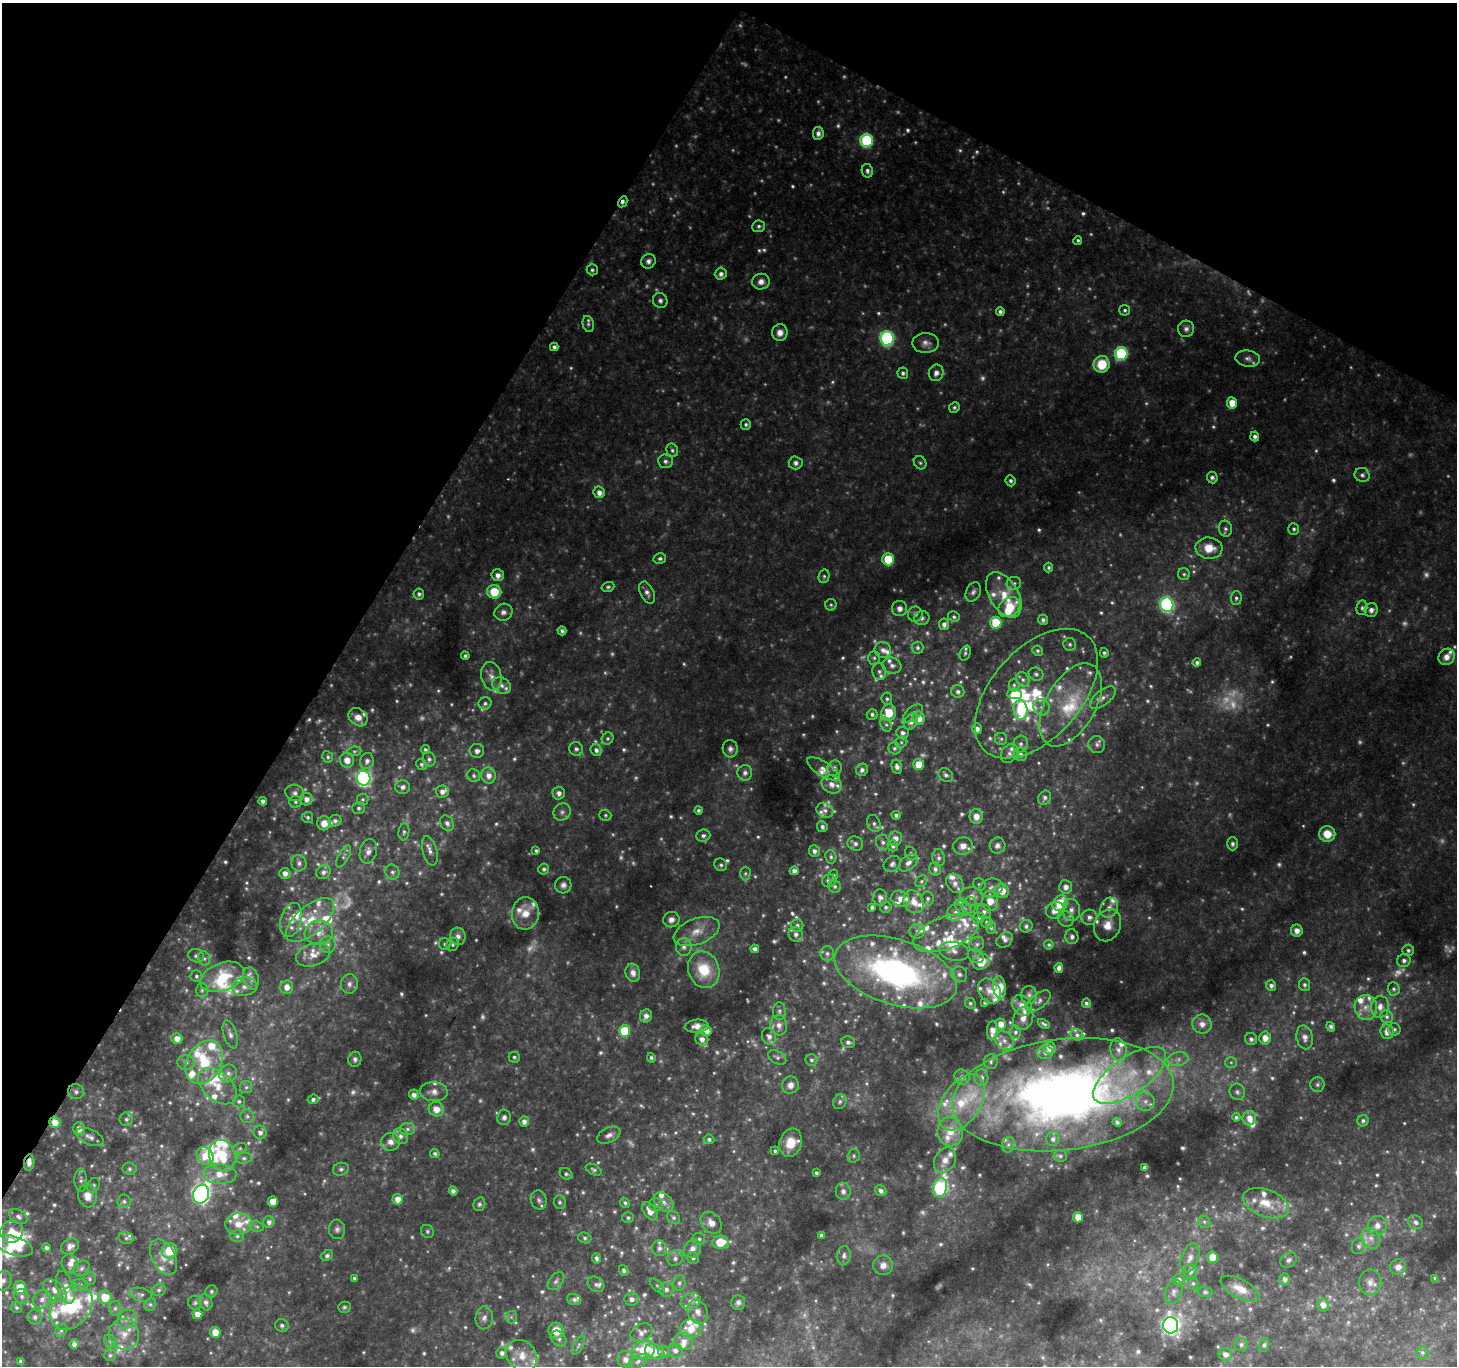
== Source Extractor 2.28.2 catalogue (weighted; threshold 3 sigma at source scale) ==
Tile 2 of 4 x 4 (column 2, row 1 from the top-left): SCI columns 1464-2918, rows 4354-5717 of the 5829 x 5913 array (HDU 1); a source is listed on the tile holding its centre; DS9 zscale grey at full resolution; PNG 1459 x 1368 px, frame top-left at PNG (2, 3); each listed source drawn as its Kron ellipse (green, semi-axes under 4 px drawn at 4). Shown black and unused: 30% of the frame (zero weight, under 2 of 3 exposures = <1% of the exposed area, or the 3 px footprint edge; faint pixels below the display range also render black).
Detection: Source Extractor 2.28.2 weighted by HDU 2 'WHT'; one run over the whole footprint, this tile lists its part. Background 0.186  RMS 0.016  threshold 0.0707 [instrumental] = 3 sigma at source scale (4.5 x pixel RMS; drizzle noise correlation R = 1.50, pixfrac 1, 0.0396/0.0396 arcsec/px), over >= 5 px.
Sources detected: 1033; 209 too faint to see at this stretch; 4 inside a brighter object's white glare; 1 cosmic-ray / hot-pixel residue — neither listed nor drawn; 123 inside a brighter listed object's ellipse — not listed separately; of the other 696, all 500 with FLUX_AUTO >= 3.19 (the completeness limit of this list) listed and drawn (196 fainter detections not listed), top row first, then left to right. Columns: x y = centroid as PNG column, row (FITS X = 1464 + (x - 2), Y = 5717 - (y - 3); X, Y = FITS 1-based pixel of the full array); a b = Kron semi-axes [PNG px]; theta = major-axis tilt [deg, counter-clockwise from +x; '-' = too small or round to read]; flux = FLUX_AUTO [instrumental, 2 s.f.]
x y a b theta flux
818 133 6 5 - 7.6
867 140 7 6 - 180
867 171 7 5 -79 5.2
623 202 6 4 61 6.3
759 226 6 6 - 4.6
1078 240 4 4 - 3.4
648 261 8 7 - 6.9
592 270 5 5 - 3.8
721 274 6 5 - 7.4
761 282 9 8 - 10
660 301 8 7 - 6.3
1125 310 5 5 - 3.5
1000 312 4 4 - 5.1
588 324 8 5 -78 3.8
1186 329 8 8 - 7.1
780 333 8 8 - 13
887 338 7 6 - 310
926 343 13 10 2 11
554 347 4 4 - 4.6
1121 353 6 6 - 180
1248 359 12 8 -8 9.2
1102 364 8 8 - 51
903 373 5 5 - 4.2
936 373 8 7 - 10
1232 403 5 5 - 27
954 407 5 5 - 3.4
746 424 5 5 - 4
1255 436 5 4 - 6.1
672 450 7 5 -64 4.2
665 461 7 7 - 6.8
796 463 7 6 - 6.3
920 463 7 6 - 3.4
1362 475 7 7 - 5.9
1212 477 6 5 - 4.8
1011 481 5 5 - 4.7
599 492 6 5 - 11
1225 529 8 6 -75 5.6
1294 529 6 5 - 3.8
1209 548 13 10 -5 34
660 559 6 5 - 4.2
888 559 6 6 - 55
1049 568 5 4 - 3.4
1184 574 6 6 - 3.6
498 575 6 6 - 10
824 576 7 5 76 3.6
1014 583 7 6 - 4.6
608 587 6 5 - 3.4
494 592 7 6 - 49
973 592 10 7 65 6.6
647 593 12 6 -65 7.9
419 594 5 5 - 4.6
1004 595 25 14 -59 43
1236 598 7 5 87 4.3
831 605 6 5 - 3.2
1167 605 7 6 - 350
1009 607 11 9 34 47
1362 608 7 5 81 4
899 609 7 7 - 9.6
1371 610 7 6 - 8.3
503 612 9 8 - 9.4
915 614 7 7 - 5.7
954 617 6 5 - 3.5
922 618 7 7 - 5.3
1043 620 5 5 - 5.2
996 623 6 5 - 76
944 624 5 5 - 7.8
562 631 4 4 - 4.2
1070 644 6 6 - 4.3
918 648 6 6 - 4.6
883 650 8 8 - 11
1037 651 5 5 - 3.4
965 653 8 5 69 3.8
1104 653 5 4 - 3.5
465 656 4 4 - 4.2
1446 657 8 7 - 15
874 658 7 6 - 4.3
1197 663 4 4 - 4.7
892 665 9 8 - 9.1
879 671 9 6 -81 5.7
1036 674 7 6 - 4.4
491 676 14 10 -77 15
1023 680 7 6 - 5.8
502 685 10 7 -31 9.4
1014 685 6 5 - 3.5
958 692 6 6 - 5.1
1036 693 77 45 48 240
1014 694 7 5 -1 42
1103 697 15 7 38 11
887 699 6 5 - 3.9
485 703 6 6 - 5.2
1071 705 45 25 61 110
1041 707 8 8 - 8.9
1021 710 10 7 -82 58
889 713 8 7 - 38
913 713 12 6 40 6.7
872 714 5 5 - 4.3
358 717 10 8 -42 18
919 718 6 6 - 16
911 722 8 6 59 9.4
886 725 7 5 -62 4
977 729 5 5 - 7.9
903 733 6 6 - 7
608 738 6 5 - 3.5
1001 739 6 6 - 3.5
901 742 6 5 - 3.3
1021 744 8 7 - 6.2
1097 744 8 8 - 6.1
894 748 6 5 - 3.4
425 749 4 4 - 3.4
576 749 7 6 - 5.6
730 749 9 7 -81 7.5
596 750 6 5 - 6.6
354 751 7 5 7 3.5
477 751 7 7 - 8.2
1009 753 10 7 59 7.6
1021 755 6 6 - 6.7
328 757 6 5 - 3.6
429 759 7 6 - 5
347 760 7 7 - 17
367 761 8 7 - 7.5
422 764 6 5 - 3.9
919 764 6 5 - 28
897 767 7 5 -75 6.8
834 768 8 7 - 6.2
823 769 18 7 -32 13
862 770 6 6 - 6
745 773 8 7 - 8.3
488 775 8 7 - 13
946 775 8 6 -43 5.4
474 776 7 6 - 4.5
364 778 7 7 - 500
832 784 10 8 -29 13
403 787 7 6 - 7.6
442 791 6 6 - 9.4
295 793 9 8 - 7.2
559 793 6 6 - 8.7
1045 798 7 6 - 5.3
306 799 6 6 - 11
363 799 6 5 - 3.3
263 801 4 4 - 6
295 802 6 6 - 3.2
359 808 6 6 - 4.1
698 810 4 4 - 4
825 810 9 7 -30 7.5
562 812 9 8 - 7
605 815 6 5 - 3.2
896 815 4 4 - 4.5
976 816 7 6 - 17
308 817 5 5 - 3.6
335 821 6 5 - 5.3
324 823 7 6 - 16
447 823 8 6 -60 8.6
874 823 9 6 -65 5.7
822 827 5 5 - 5.1
404 832 8 5 83 4.3
1327 834 8 8 - 26
703 836 7 6 - 5.1
895 838 7 7 - 12
883 842 8 6 -62 6.1
855 843 8 7 - 6.2
1232 844 6 5 - 4.7
893 846 5 5 - 5.6
963 846 10 8 19 15
997 846 8 7 - 7.3
368 851 12 8 77 11
430 851 15 7 -75 11
536 851 4 3 - 3.3
814 851 6 5 - 6.8
911 853 7 5 -60 3.6
344 856 12 5 61 5.5
831 857 7 5 -79 3.9
939 858 9 6 -84 6.3
299 863 8 7 - 7
908 863 11 7 39 9.4
892 864 9 7 33 6.2
721 865 6 6 - 4.2
544 869 5 5 - 3.6
935 869 6 6 - 6.8
794 871 4 4 - 7.5
323 872 7 6 - 7.4
392 872 7 7 - 5.6
285 873 5 5 - 11
745 873 7 5 89 3.4
833 875 6 5 - 4
829 881 7 6 - 8.7
921 881 6 5 - 3.2
955 883 10 8 -60 12
979 884 6 6 - 3.5
563 885 8 8 - 7.9
835 886 6 6 - 3.8
1066 887 7 6 - 12
991 888 12 9 15 10
1002 891 7 6 - 26
972 896 11 9 -10 13
880 898 8 7 - 6.8
900 899 9 7 -21 15
928 899 7 6 - 4.4
990 901 10 8 -84 26
914 902 12 10 -59 19
1060 903 8 7 - 52
970 905 8 6 77 7.1
872 907 4 3 - 3.3
886 907 6 5 - 3.8
963 907 9 7 -47 8.1
1109 908 10 8 64 13
1055 910 9 8 - 19
1071 910 11 8 -86 12
955 912 9 8 - 9.7
984 912 7 7 - 6
525 913 16 13 85 27
1089 917 8 7 - 9
979 918 6 5 - 3.4
1066 919 8 7 - 6.8
291 920 17 10 74 17
310 920 29 14 41 50
671 920 8 7 - 9.3
987 923 6 5 - 5.8
797 925 6 6 - 4.1
1108 925 16 13 68 25
1026 926 6 6 - 4.2
991 928 6 5 - 3.6
917 931 8 7 - 6.2
1297 931 6 6 - 13
697 932 24 13 20 31
319 933 14 12 14 22
946 933 34 16 20 52
796 934 7 7 - 7.6
458 936 9 7 -75 9.4
1072 937 7 6 - 5.8
1005 940 9 7 44 5.9
445 944 6 6 - 3.7
453 944 7 6 - 3.8
977 944 8 7 - 6.2
328 945 8 8 - 7.3
1049 945 5 4 - 3.3
684 947 9 8 - 8.5
755 949 4 4 - 6.1
1408 950 6 5 - 4.2
954 951 15 9 -9 11
827 953 7 7 - 4.8
313 955 17 11 19 21
196 956 8 6 -14 4.8
976 956 8 6 -27 5.5
204 958 7 5 -73 4.3
1404 961 7 6 - 6.3
981 962 9 7 34 28
1059 968 5 4 - 7.6
704 970 19 15 -71 59
896 972 63 32 -17 540
633 973 9 7 -72 10
959 974 8 7 - 6.6
196 976 6 5 - 3.6
222 977 23 14 21 61
251 978 11 7 -74 8.7
349 984 10 8 88 8.3
1304 985 6 5 - 4.4
1271 986 5 5 - 6.3
245 987 12 9 9 13
287 987 6 6 - 14
1000 987 11 6 -83 22
1394 989 6 6 - 4.6
202 990 7 6 - 3.7
989 991 13 10 -54 15
1029 995 9 8 - 6.4
1039 1001 14 7 39 8
985 1002 4 4 - 3.2
970 1003 6 5 - 3.5
1086 1003 5 4 - 4.8
1022 1005 11 9 -49 14
1366 1007 12 11 - 18
1380 1007 11 9 82 12
779 1011 9 6 -88 4.6
646 1016 7 6 - 8.3
1387 1017 6 6 - 4.4
1023 1018 12 9 63 13
1001 1024 5 5 - 18
1044 1024 6 3 -31 3.6
1202 1024 10 9 - 16
779 1025 10 8 -83 11
697 1026 12 6 4 13
1331 1027 5 4 - 3.9
1394 1029 6 6 - 3.5
625 1031 6 5 - 85
706 1031 6 5 - 20
992 1031 9 5 86 15
1015 1032 6 5 - 4.2
1387 1032 7 6 - 15
230 1034 14 6 -72 7.9
1077 1035 6 5 - 4.3
769 1036 8 7 - 8.5
1305 1037 12 8 -78 10
177 1038 5 5 - 15
1265 1038 6 6 - 15
702 1039 7 6 - 9.6
1251 1039 6 6 - 4.9
1004 1041 10 8 -47 10
848 1042 7 5 -11 5.7
1050 1048 6 6 - 14
1118 1050 11 8 -82 12
1045 1053 7 6 - 6.1
514 1057 5 5 - 3.7
777 1057 10 6 -29 4.9
651 1058 5 4 - 3.9
355 1059 7 6 - 6.1
1178 1059 10 6 10 10
811 1060 6 5 - 4.1
991 1061 7 7 - 4.7
204 1062 23 17 60 66
1231 1062 6 5 - 3.3
186 1063 8 7 - 6
228 1073 9 8 - 8.7
1130 1075 42 18 35 110
962 1077 8 7 - 8.6
981 1078 8 7 - 7.6
790 1085 9 8 - 11
1317 1085 7 7 - 4.6
217 1086 22 14 -41 34
246 1087 6 6 - 3.9
76 1092 8 7 - 6.9
434 1092 14 9 -3 12
1237 1092 8 7 - 5.6
414 1095 5 5 - 9.3
1063 1095 111 55 7 1400
313 1099 5 4 - 4.6
239 1101 6 6 - 3.5
1145 1101 9 9 - 11
840 1102 8 6 58 5.1
962 1102 31 19 56 87
436 1109 7 7 - 19
247 1116 7 6 - 4.4
504 1117 8 7 - 6.5
1236 1117 4 4 - 3.7
1249 1118 7 6 - 16
126 1119 7 6 - 4.9
1363 1121 6 5 - 5
55 1122 6 5 - 25
524 1122 5 5 - 8.2
1117 1122 5 4 - 4.2
79 1129 6 6 - 14
408 1129 7 6 - 4.8
260 1132 7 6 - 7.1
950 1132 14 12 -80 29
609 1135 12 7 25 8.9
401 1136 8 7 - 7.1
90 1137 14 7 -26 11
709 1139 5 5 - 4
1053 1139 7 6 - 6.4
391 1142 9 9 - 11
791 1143 14 11 72 32
1008 1145 8 6 75 5.1
240 1148 7 5 17 3.2
775 1151 4 3 - 3.2
435 1154 5 4 - 4.3
205 1156 9 8 - 27
222 1156 16 12 -68 64
854 1156 7 6 - 3.7
1060 1156 6 5 - 3.3
244 1158 8 5 8 4.7
945 1160 13 10 59 15
29 1163 8 5 82 11
1144 1167 4 3 - 3.8
129 1169 7 6 - 3.7
341 1169 8 6 17 4.4
594 1170 8 5 -26 4.1
816 1173 4 3 - 4.5
220 1174 17 9 -3 26
566 1174 7 5 -37 3.5
81 1180 11 6 -87 5
94 1185 8 6 66 3.7
940 1188 10 7 73 260
453 1191 4 4 - 7.3
843 1191 8 7 - 8.2
881 1191 6 5 - 7.1
201 1194 9 8 - 740
87 1196 11 9 -82 18
398 1199 5 5 - 15
539 1200 10 8 -71 6.8
124 1201 7 6 - 4.7
273 1202 5 5 - 26
560 1202 7 6 - 3.9
664 1202 11 8 -43 9.8
625 1203 5 4 - 3.6
1266 1203 24 13 -21 37
479 1204 7 6 - 4
655 1204 7 6 - 4.3
650 1211 10 6 -55 17
18 1217 10 6 -32 6.4
1078 1217 5 5 - 21
628 1218 6 5 - 3.7
674 1218 7 6 - 4.5
269 1222 6 5 - 6.7
1204 1222 6 5 - 3.8
1415 1222 8 6 -35 6.5
711 1223 12 9 -49 16
238 1224 13 11 5 26
257 1226 7 5 -9 3.9
1377 1226 10 9 - 14
337 1229 10 8 -84 6.7
427 1231 7 6 - 3.4
12 1232 11 11 - 25
821 1235 4 4 - 3.7
237 1236 7 5 1 3.9
126 1238 7 5 -13 3.9
585 1238 7 5 -16 3.6
1371 1238 11 9 -57 13
699 1239 6 6 - 4.3
720 1242 8 6 -1 47
13 1246 20 9 -18 40
70 1246 9 7 32 9.9
1359 1246 8 6 69 5.8
46 1248 4 4 - 5.6
659 1248 8 7 - 6.8
692 1249 10 8 52 12
169 1251 8 7 - 40
327 1256 6 5 - 4.2
844 1256 9 6 84 7.3
164 1257 19 11 -62 23
1213 1257 6 5 - 23
596 1258 5 4 - 4.4
675 1258 8 7 - 7.9
693 1258 6 6 - 3.7
1190 1258 15 8 71 12
1288 1260 9 6 33 5.2
70 1264 10 8 -68 9.9
883 1265 10 10 - 12
1398 1267 8 7 - 11
82 1268 9 6 46 5.1
624 1270 5 4 - 4.2
1190 1271 7 6 - 6.9
354 1278 4 3 - 3.6
1435 1278 4 3 - 3.8
90 1279 6 6 - 3.5
1285 1279 6 5 - 7.4
1179 1280 6 5 - 6
3 1281 10 8 62 7.7
556 1281 10 6 50 6.1
1370 1282 13 11 -90 13
679 1283 7 6 - 5
1193 1283 6 5 - 3.7
596 1284 9 7 -37 5.2
81 1285 7 6 - 5.1
657 1286 9 5 -43 3.3
65 1287 17 8 -73 30
20 1288 6 6 - 39
666 1289 7 7 - 7.3
1240 1289 21 9 -28 22
159 1290 7 5 15 4.5
55 1291 14 8 -42 16
211 1291 6 6 - 3.7
1174 1292 12 8 74 9.3
1205 1292 7 5 -9 3.2
141 1294 11 6 -13 6.2
22 1296 7 7 - 6.1
105 1297 7 6 - 33
42 1299 10 8 46 11
574 1299 7 5 -20 5.5
631 1299 7 6 - 8.6
691 1301 10 7 21 9.6
206 1302 8 6 -68 7
738 1302 7 7 - 5.8
195 1303 7 7 - 4.2
150 1304 7 5 68 4.4
1323 1305 6 6 - 13
16 1307 6 5 - 3.6
71 1307 25 18 48 120
344 1307 6 5 - 3.4
115 1308 7 6 - 4.2
698 1312 12 9 -67 13
197 1314 5 5 - 16
35 1317 7 7 - 6.9
511 1317 6 6 - 4.1
484 1318 11 8 85 9.8
127 1319 10 9 - 11
282 1325 7 6 - 4.3
1171 1325 8 7 - 720
691 1329 10 9 - 29
61 1330 7 5 67 4.1
556 1331 8 7 - 28
215 1332 5 5 - 22
642 1333 12 8 28 8.4
124 1334 16 14 -57 27
559 1338 9 7 -45 7.5
110 1341 7 5 -48 4.6
683 1342 10 8 -18 11
74 1344 5 4 - 6.4
578 1345 10 4 61 4.1
1241 1345 7 6 - 4.8
1264 1345 7 4 75 3.5
644 1350 11 9 15 50
675 1351 7 6 - 7.6
655 1352 10 7 -23 28
664 1352 6 6 - 3.6
1422 1352 6 6 - 3.2
502 1353 5 5 - 6.5
1225 1354 7 6 - 10
110 1355 6 6 - 3.9
522 1356 17 14 -47 29
625 1359 8 7 - 8.4
21 1361 4 4 - 4.8
638 1361 10 6 32 5.6
Overlapping masked pixels (flux is a lower limit): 4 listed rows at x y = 623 202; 660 301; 55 1122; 29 1163
Isophote crosses this tile's border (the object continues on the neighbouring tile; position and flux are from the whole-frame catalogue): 2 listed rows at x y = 12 1232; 3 1281